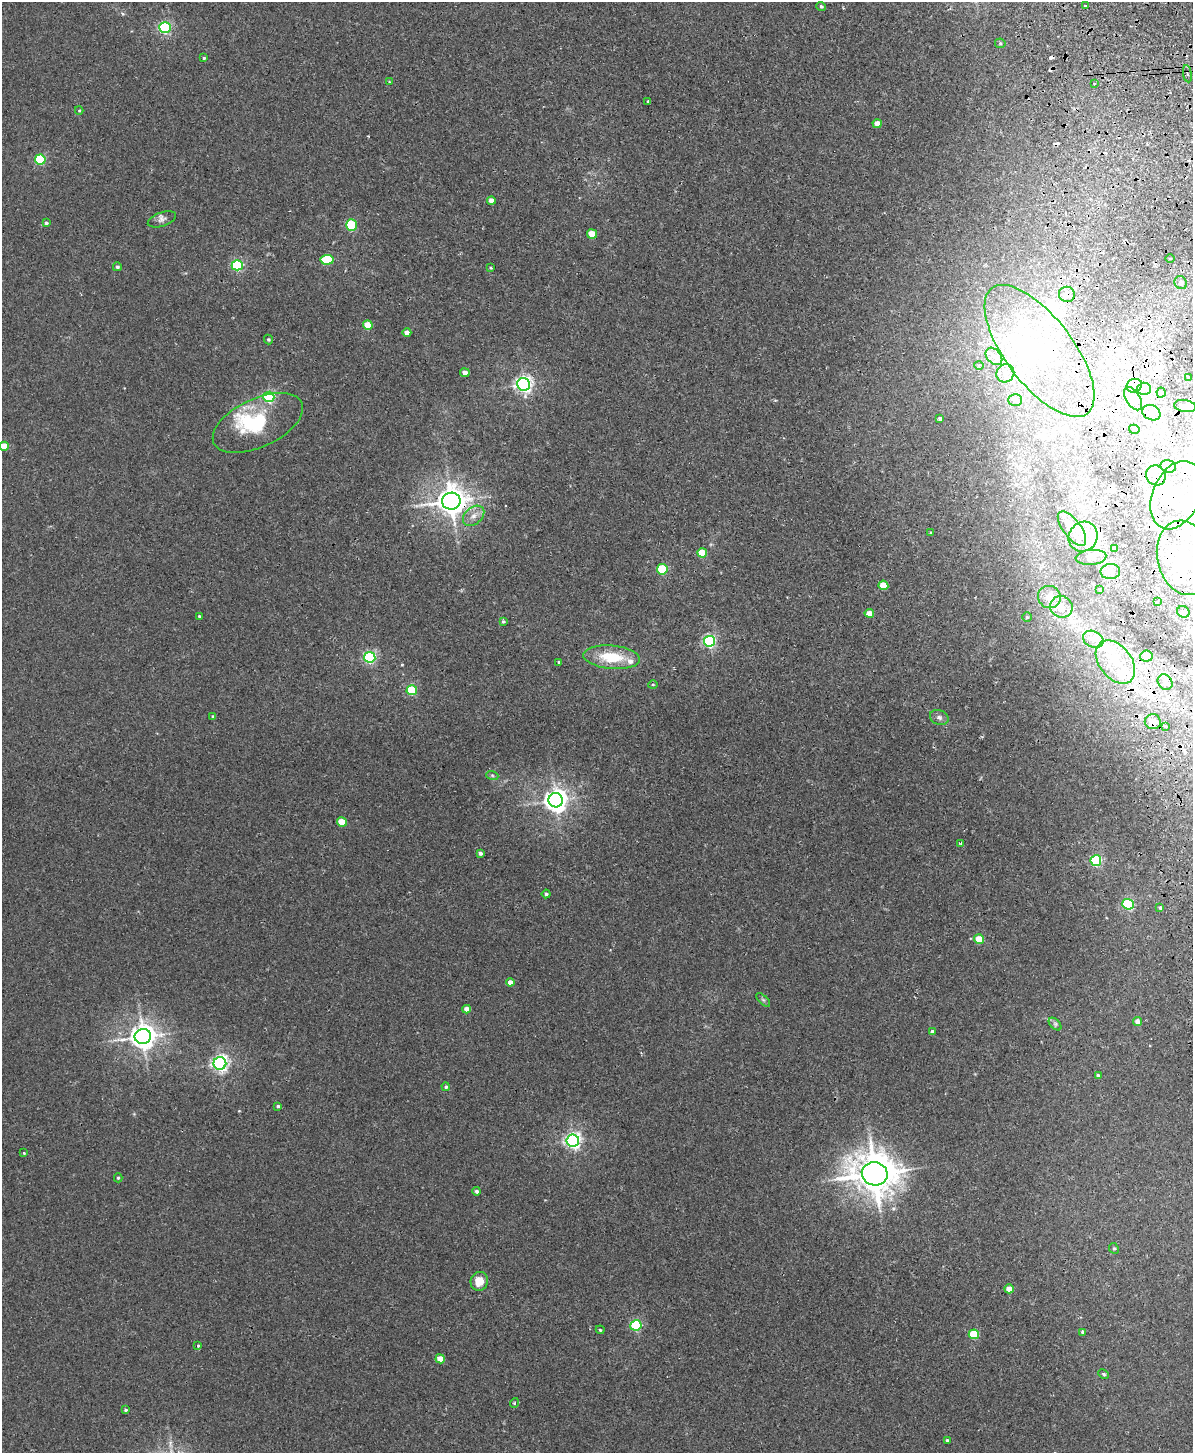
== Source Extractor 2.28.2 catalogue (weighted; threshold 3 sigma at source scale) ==
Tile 6 of 4 x 3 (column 2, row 2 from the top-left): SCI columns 1248-2438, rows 1603-3053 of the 4878 x 4763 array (HDU 1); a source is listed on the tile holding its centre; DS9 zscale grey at full resolution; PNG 1195 x 1455 px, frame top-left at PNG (2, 2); each listed source drawn as its Kron ellipse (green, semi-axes under 4 px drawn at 4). Shown black and unused: <1% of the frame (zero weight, under 2 of 3 exposures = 3% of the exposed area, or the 3 px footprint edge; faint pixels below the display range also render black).
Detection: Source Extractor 2.28.2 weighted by HDU 2 'WHT'; one run over the whole footprint, this tile lists its part. Background 0.0218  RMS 0.0061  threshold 0.0276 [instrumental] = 3 sigma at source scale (4.5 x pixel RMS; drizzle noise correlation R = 1.50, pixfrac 1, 0.05/0.05 arcsec/px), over >= 5 px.
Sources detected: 160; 10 inside a brighter object's white glare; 14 cosmic-ray / hot-pixel residue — neither listed nor drawn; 13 inside a brighter listed object's ellipse — not listed separately; the other 123 listed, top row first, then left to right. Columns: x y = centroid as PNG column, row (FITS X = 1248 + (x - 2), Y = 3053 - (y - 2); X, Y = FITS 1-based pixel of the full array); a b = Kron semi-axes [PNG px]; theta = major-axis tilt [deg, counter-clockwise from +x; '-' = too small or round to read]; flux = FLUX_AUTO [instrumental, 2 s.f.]
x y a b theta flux
1085 5 3 3 - 1.6
821 6 5 4 - 1.2
165 27 5 5 - 95
1000 43 5 5 - 0.82
204 58 3 3 - 0.75
1187 74 9 3 -81 0.92
389 82 4 2 - 0.48
1094 83 3 3 - 1
648 101 3 3 - 0.62
79 110 4 4 - 0.6
877 124 4 4 - 6.3
40 160 5 5 - 45
491 201 4 4 - 5.3
162 219 15 7 20 2.7
46 223 4 4 - 0.98
351 225 5 5 - 39
592 234 5 4 - 12
1170 258 4 3 - 0.51
327 260 6 5 - 36
237 265 5 5 - 72
117 267 4 4 - 1.1
490 268 3 2 - 0.61
1181 283 7 6 - 1.6
1067 294 8 7 - 3.6
368 325 5 4 - 14
407 333 4 4 - 4.3
268 340 5 4 - 0.8
1039 351 79 33 -53 94
994 356 10 7 -48 3.7
979 366 5 3 - 0.78
465 373 4 4 - 5
1005 373 9 8 - 4
1188 377 3 3 - 1.1
523 384 6 6 - 230
1134 386 8 6 21 2.6
1144 389 6 6 - 2.3
1161 393 5 4 - 1.1
269 397 5 5 - 91
1133 399 13 7 -59 3.4
1015 400 7 6 - 1.3
1185 406 11 6 -8 2.5
1151 413 9 7 -26 3.4
940 419 3 3 - 1.1
258 423 48 24 25 36
1134 429 5 4 - 1.2
4 446 4 4 - 11
1168 466 8 6 -17 34
1156 475 10 9 - 5.9
1176 495 36 23 67 48
451 501 9 8 - 830
474 516 12 8 41 4.7
1072 528 20 9 -53 7.3
931 533 4 3 - 0.71
1083 537 15 14 - 12
1114 549 3 3 - 1.7
702 553 5 4 - 18
1091 557 15 7 6 4
1184 558 37 27 -78 40
662 569 5 5 - 40
1110 571 10 7 4 3.4
883 585 5 5 - 14
1100 590 4 2 - 0.35
1049 597 11 11 - 7.4
1157 602 3 2 - 0.91
1061 607 11 10 - 6.9
1183 612 6 5 - 2
869 613 5 4 - 5.5
199 616 3 3 - 0.53
1027 617 4 4 - 0.63
503 621 4 4 - 1
1093 639 11 8 -25 4.5
709 641 5 5 - 100
1146 656 6 5 - 6.8
370 657 5 5 - 86
612 657 28 11 -5 21
559 662 4 3 - 0.82
1115 662 24 16 -52 21
1165 682 8 7 - 3.5
653 684 5 3 - 0.52
412 690 5 5 - 39
213 717 4 4 - 1.1
939 717 9 7 -22 2.1
1153 722 8 7 - 6
1165 726 4 3 - 3.2
492 775 6 4 -19 0.82
556 800 7 7 - 490
342 822 5 4 - 12
960 843 3 2 - 0.57
480 853 4 4 - 1.5
1096 861 5 5 - 71
546 894 4 4 - 1.3
1128 904 5 5 - 71
1160 908 4 4 - 1.1
979 939 5 4 - 15
510 982 4 4 - 4
763 1000 8 3 -45 0.89
467 1009 4 4 - 4.9
1137 1022 4 4 - 4.3
1055 1024 8 4 -45 1.4
932 1032 4 3 - 2
143 1036 8 7 - 630
220 1063 6 6 - 210
1098 1076 4 3 - 1.4
446 1087 4 4 - 1
278 1106 3 3 - 0.93
573 1141 6 6 - 200
24 1153 3 3 - 0.65
875 1174 13 11 -12 1800
118 1178 4 4 - 0.78
477 1191 4 4 - 1.6
1114 1248 5 4 - 0.9
479 1281 9 8 - 9
1009 1289 4 4 - 7.7
636 1325 5 5 - 60
600 1330 4 3 - 0.73
1082 1332 3 3 - 2.1
974 1334 5 5 - 27
198 1345 3 3 - 1.6
440 1359 4 4 - 8.9
1104 1374 6 4 -28 0.82
514 1403 5 3 - 0.68
125 1410 4 3 - 0.89
947 1440 4 3 - 1
Overlapping masked pixels (flux is a lower limit): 7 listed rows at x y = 1187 74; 1067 294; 1039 351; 1176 495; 451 501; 1184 558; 1153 722
Isophote crosses this tile's border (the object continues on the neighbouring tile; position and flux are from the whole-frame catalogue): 2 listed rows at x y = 4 446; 1184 558